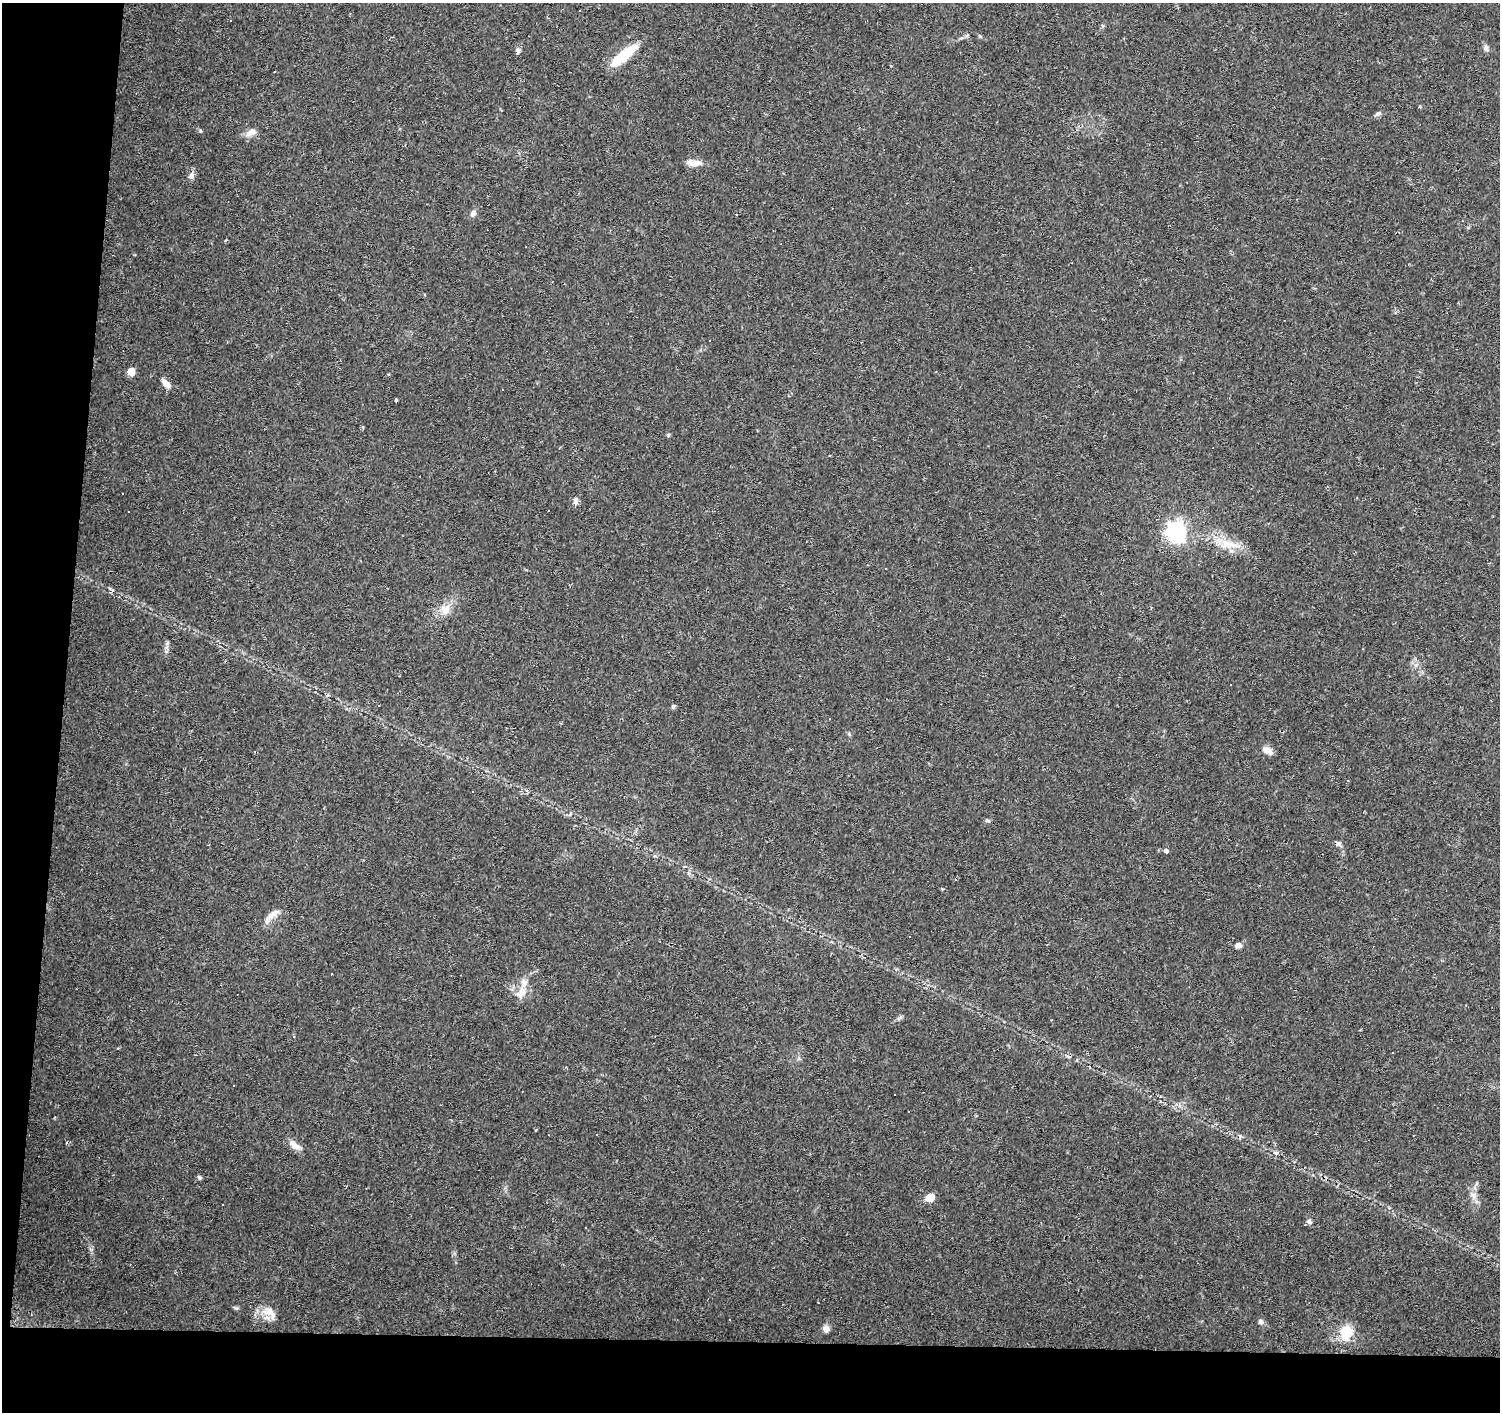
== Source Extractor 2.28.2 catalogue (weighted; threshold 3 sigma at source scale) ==
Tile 7 of 3 x 3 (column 1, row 3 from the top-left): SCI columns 5-1502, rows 281-1690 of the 4497 x 4734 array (HDU 1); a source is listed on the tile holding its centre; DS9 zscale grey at full resolution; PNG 1502 x 1414 px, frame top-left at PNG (2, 3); no overlay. Shown black and unused: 9% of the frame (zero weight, under 2 of 3 exposures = <1% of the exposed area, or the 3 px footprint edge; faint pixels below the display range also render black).
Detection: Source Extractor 2.28.2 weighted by HDU 2 'WHT'; one run over the whole footprint, this tile lists its part. Background 0.0299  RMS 0.0048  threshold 0.0214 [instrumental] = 3 sigma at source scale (4.5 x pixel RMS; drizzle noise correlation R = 1.50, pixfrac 1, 0.0396/0.0396 arcsec/px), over >= 5 px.
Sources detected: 65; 17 cosmic-ray / hot-pixel residue — not listed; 1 inside a brighter listed object's ellipse — not listed separately; the other 47 listed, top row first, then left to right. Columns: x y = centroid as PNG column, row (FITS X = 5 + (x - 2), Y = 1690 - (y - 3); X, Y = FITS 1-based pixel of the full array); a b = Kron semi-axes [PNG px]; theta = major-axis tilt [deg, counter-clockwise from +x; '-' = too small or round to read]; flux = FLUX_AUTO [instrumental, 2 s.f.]
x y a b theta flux
230 20 3 2 - 0.77
980 36 6 4 -44 0.61
1486 48 9 7 -65 1.5
518 51 6 6 - 1.4
624 55 34 9 39 16
1378 114 9 5 30 1.2
200 131 5 3 - 0.46
251 133 16 8 26 3.1
694 163 17 7 -2 4.7
191 176 9 8 - 1.9
473 213 9 7 68 1.8
1468 227 5 3 - 0.46
226 241 3 3 - 1.9
710 341 3 2 - 0.67
131 372 5 5 - 12
166 384 12 6 -47 3.6
396 400 3 3 - 1.2
668 435 4 4 - 0.95
1357 498 3 2 - 0.33
576 501 10 6 -82 1.6
1176 531 8 7 - 200
1229 544 33 11 -8 10
885 568 3 2 - 0.5
445 609 15 14 - 6
167 643 7 4 88 0.8
673 706 6 5 - 0.78
1268 751 12 8 -33 3.2
988 821 7 4 -17 0.84
1338 844 8 7 - 1.4
1165 851 4 4 - 4.8
273 914 22 7 37 4
1238 945 8 6 1 2
331 974 2 2 - 0.37
521 993 18 12 52 5.7
1393 1052 3 2 - 0.4
894 1094 3 2 - 0.62
294 1145 17 8 -32 3.8
1276 1153 8 5 -6 1.1
199 1177 6 5 - 0.81
1473 1195 10 6 -70 2.5
930 1197 7 6 - 6.3
1309 1221 8 6 -30 1.1
236 1308 7 4 -17 0.73
270 1311 20 14 -7 6.2
1260 1322 7 6 - 1.4
826 1329 8 7 - 2.4
1346 1332 21 16 75 11